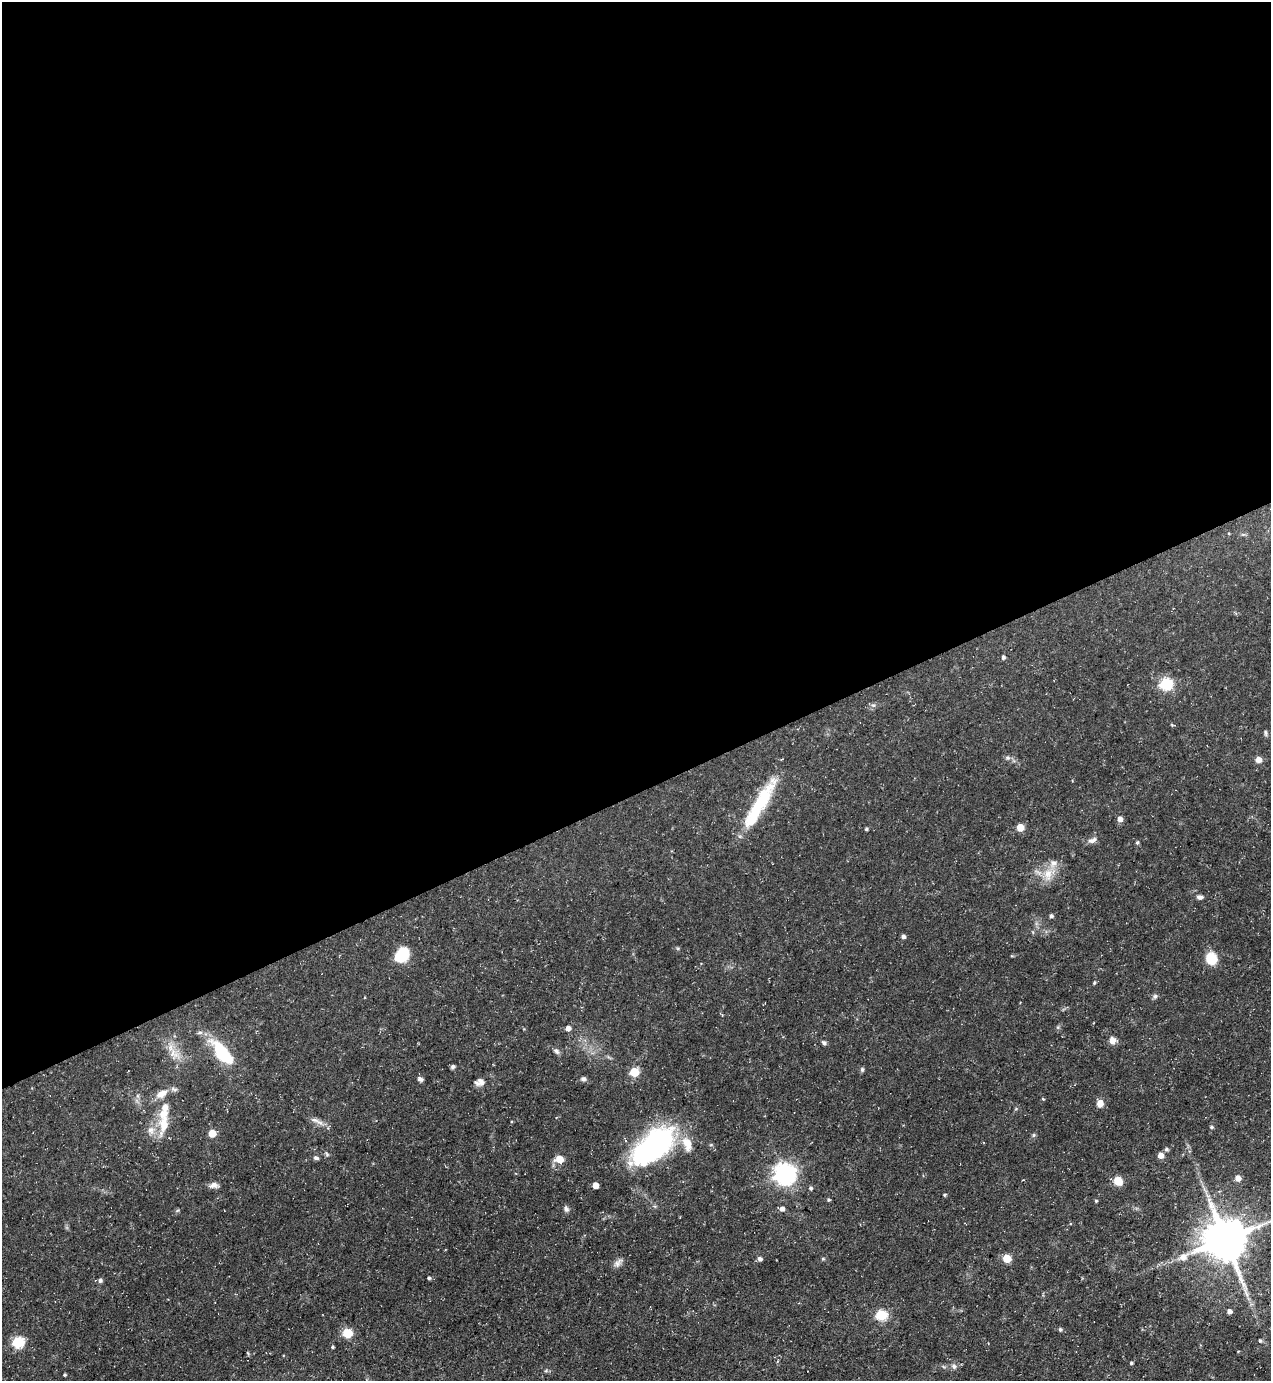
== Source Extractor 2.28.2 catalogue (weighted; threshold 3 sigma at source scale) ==
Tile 2 of 4 x 4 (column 2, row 1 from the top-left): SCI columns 1547-2815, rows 4137-5515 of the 5500 x 5515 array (HDU 1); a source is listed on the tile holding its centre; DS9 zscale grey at full resolution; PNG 1273 x 1383 px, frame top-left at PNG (2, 2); no overlay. Shown black and unused: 57% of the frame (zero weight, under 3 of 5 exposures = <1% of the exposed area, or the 3 px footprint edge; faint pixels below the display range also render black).
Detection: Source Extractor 2.28.2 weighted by HDU 2 'WHT'; one run over the whole footprint, this tile lists its part. Background 0.0362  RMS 0.004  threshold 0.018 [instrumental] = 3 sigma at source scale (4.5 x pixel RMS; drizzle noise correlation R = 1.50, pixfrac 1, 0.05/0.05 arcsec/px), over >= 5 px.
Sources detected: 81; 1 inside a brighter object's white glare — not listed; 5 inside a brighter listed object's ellipse — not listed separately; the other 75 listed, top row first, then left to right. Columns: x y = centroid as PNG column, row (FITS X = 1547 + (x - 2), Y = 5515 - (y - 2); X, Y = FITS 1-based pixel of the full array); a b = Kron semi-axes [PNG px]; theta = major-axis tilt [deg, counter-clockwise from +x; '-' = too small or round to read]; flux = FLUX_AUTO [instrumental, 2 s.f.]
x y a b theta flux
1003 657 4 4 - 0.95
1166 684 6 6 - 45
873 705 6 4 -18 0.68
1265 733 8 4 -80 0.68
1007 758 7 5 -1 0.9
1258 760 7 7 - 2.3
760 802 65 13 57 22
1120 819 5 5 - 2.4
1020 827 5 5 - 7.2
866 829 4 3 - 0.65
1092 840 12 6 25 1.7
1137 843 5 4 - 0.62
1048 874 18 12 83 6
1200 897 7 5 -7 1.4
1051 916 5 4 - 0.84
903 936 5 4 - 1.1
402 955 20 14 50 9.4
1211 959 12 11 - 9
1094 983 4 4 - 0.48
1155 996 7 6 - 0.91
568 1028 6 5 - 2
1112 1040 8 8 - 2.5
824 1043 5 5 - 0.91
556 1051 9 6 -43 1.1
174 1053 22 10 -40 5.6
222 1053 29 12 -51 23
453 1067 6 5 - 0.85
862 1069 6 5 - 0.68
634 1072 5 5 - 18
420 1079 7 5 -26 1.1
583 1079 6 6 - 1
480 1082 13 8 4 2.3
161 1094 16 9 30 4.1
1043 1099 4 3 - 0.4
1100 1103 8 7 - 2.8
316 1121 23 6 -24 2.4
164 1125 30 13 78 8.7
1211 1127 5 4 - 0.69
212 1133 5 5 - 8.6
1034 1135 6 4 88 0.56
687 1144 20 10 -73 5.8
654 1146 44 21 41 89
1166 1149 5 5 - 0.82
327 1154 6 5 - 0.64
1160 1155 6 5 - 2.7
316 1158 7 5 -26 0.81
559 1159 6 5 - 8.2
785 1174 8 7 - 260
1238 1178 5 5 - 3
1118 1181 9 8 - 5.1
214 1185 11 7 3 2
595 1185 5 4 - 3.7
811 1188 5 5 - 0.71
945 1195 5 3 - 0.43
828 1200 4 4 - 0.55
1096 1201 4 4 - 0.49
566 1209 8 6 -66 1.2
782 1209 6 5 - 1.5
1225 1240 13 12 - 1600
1183 1257 9 7 38 3.2
1007 1258 5 5 - 12
760 1259 5 5 - 1.2
618 1263 14 7 46 1.9
429 1278 4 4 - 0.68
100 1280 6 6 - 0.93
1229 1311 5 4 - 1.5
881 1315 6 5 - 32
1060 1329 5 4 - 0.75
347 1333 6 5 - 15
1260 1341 5 4 - 0.51
18 1342 6 6 - 36
332 1347 4 3 - 0.55
1131 1363 4 3 - 0.59
954 1366 8 6 -55 1.2
64 1375 3 3 - 0.5